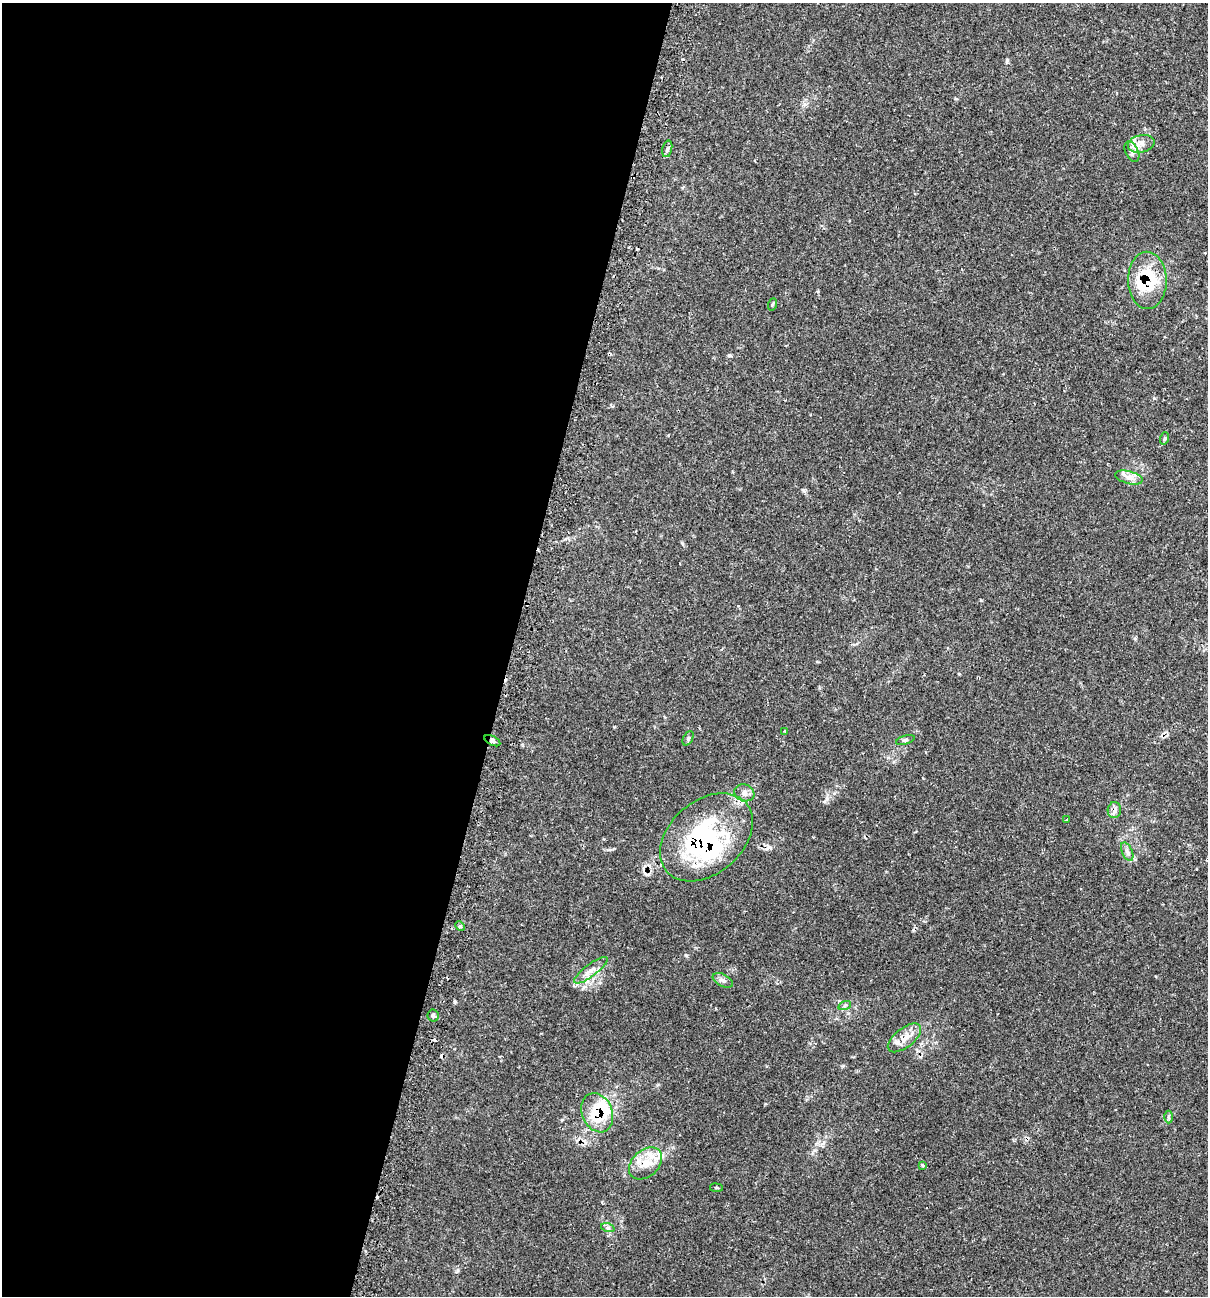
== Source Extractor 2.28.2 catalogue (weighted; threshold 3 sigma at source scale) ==
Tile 5 of 4 x 4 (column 1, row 2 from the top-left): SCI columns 270-1475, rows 2631-3924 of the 5431 x 5468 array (HDU 1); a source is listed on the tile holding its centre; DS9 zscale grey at full resolution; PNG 1210 x 1298 px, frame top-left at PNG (2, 3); each listed source drawn as its Kron ellipse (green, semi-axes under 4 px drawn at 4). Shown black and unused: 42% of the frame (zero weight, under 2 of 3 exposures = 3% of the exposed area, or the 3 px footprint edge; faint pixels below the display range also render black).
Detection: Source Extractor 2.28.2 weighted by HDU 2 'WHT'; one run over the whole footprint, this tile lists its part. Background 0.0817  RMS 0.0039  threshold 0.0176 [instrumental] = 3 sigma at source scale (4.5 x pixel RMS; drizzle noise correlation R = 1.50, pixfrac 1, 0.05/0.05 arcsec/px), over >= 5 px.
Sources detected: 42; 1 inside a brighter object's white glare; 6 cosmic-ray / hot-pixel residue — neither listed nor drawn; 7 inside a brighter listed object's ellipse — not listed separately; the other 28 listed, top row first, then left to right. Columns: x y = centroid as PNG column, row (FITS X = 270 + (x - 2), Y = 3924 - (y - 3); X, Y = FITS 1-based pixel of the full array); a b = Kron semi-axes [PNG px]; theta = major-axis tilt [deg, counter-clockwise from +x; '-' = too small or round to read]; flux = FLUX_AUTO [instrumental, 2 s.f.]
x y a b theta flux
1141 144 13 8 13 3
667 149 8 4 76 1
1132 152 11 6 -64 1.5
1147 280 29 19 -89 18
773 304 6 4 70 0.54
1165 438 6 4 72 0.55
1129 478 14 6 -14 2.5
785 731 3 2 - 0.41
688 738 8 5 65 0.73
905 740 10 4 17 0.67
492 741 9 4 -26 0.89
744 793 10 8 -19 1.9
1114 810 8 6 86 1.7
1067 820 3 3 - 1.2
706 837 52 36 41 60
1127 852 10 5 -66 1.3
460 926 5 4 - 0.5
591 970 20 6 37 2.9
723 980 11 6 -28 1.4
845 1005 6 4 19 0.69
433 1016 6 5 - 1
904 1038 20 9 38 4.8
597 1113 20 15 -68 13
1168 1117 6 4 90 0.56
645 1163 19 13 42 6.4
923 1165 3 3 - 0.98
716 1188 6 3 -8 0.41
608 1228 7 4 -18 0.74
Overlapping masked pixels (flux is a lower limit): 6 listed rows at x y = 1147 280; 492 741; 1114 810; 706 837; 597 1113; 645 1163
Unlisted compact peaks at least as high as the median listed source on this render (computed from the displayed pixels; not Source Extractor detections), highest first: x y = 1154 398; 827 799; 1007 60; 803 490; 614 727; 729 355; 686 955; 834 793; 455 1002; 458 1270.